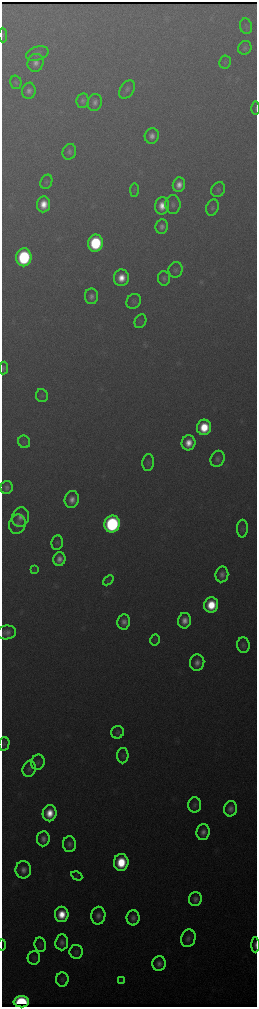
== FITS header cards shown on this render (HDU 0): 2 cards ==
NAXIS1  =                  510 / length of data axis 1
NAXIS2  =                 2010 / length of data axis 2

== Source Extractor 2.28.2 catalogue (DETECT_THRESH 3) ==
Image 510 x 2010 px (HDU 0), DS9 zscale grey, zoomed out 1/2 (1 PNG px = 2 x 2 image px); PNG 259 x 1009 px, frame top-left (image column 2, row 2010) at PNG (2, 2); each listed source drawn as its Kron ellipse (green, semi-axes under 4 px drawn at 4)
Background 3060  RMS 36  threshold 109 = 3 sigma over >= 5 px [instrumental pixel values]
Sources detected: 85; all 85 listed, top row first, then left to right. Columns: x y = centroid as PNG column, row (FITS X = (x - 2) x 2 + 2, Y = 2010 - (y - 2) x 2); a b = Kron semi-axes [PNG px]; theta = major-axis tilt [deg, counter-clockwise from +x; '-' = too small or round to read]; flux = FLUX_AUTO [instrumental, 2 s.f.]
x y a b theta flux
246 26 8 6 -74 2.0e+04
3 35 7 3 -90 9.9e+03
245 48 7 6 - 2.4e+04
37 53 11 7 16 3.2e+04
225 62 6 6 - 1.7e+04
36 63 9 7 69 5.7e+04
16 82 7 5 -75 1.6e+04
127 90 10 6 58 3.3e+04
29 91 8 6 80 4.6e+04
83 101 7 6 - 3.1e+04
95 102 8 7 - 4.4e+04
256 108 7 2 89 8.0e+03
152 136 8 7 - 5.9e+04
69 152 8 6 69 3.3e+04
46 182 7 5 64 1.8e+04
179 185 7 6 - 8.6e+04
134 190 7 3 89 9.7e+03
218 190 8 6 60 2.4e+04
43 204 8 6 85 1.5e+05
173 205 9 7 -89 3.4e+04
162 206 9 7 79 1.3e+05
212 208 8 6 71 2.3e+04
162 226 7 6 - 4.4e+04
95 243 8 7 - 8.3e+05
24 257 9 7 81 1.1e+06
175 270 8 7 - 2.3e+04
121 278 8 7 - 1.4e+05
164 278 7 6 - 2.7e+04
91 296 8 6 90 4.5e+04
134 301 8 7 - 2.3e+04
140 321 7 5 63 1.6e+04
4 368 6 4 83 1.9e+04
42 396 6 6 - 1.8e+04
204 427 8 7 - 3.1e+05
24 442 6 5 - 1.6e+04
188 443 7 7 - 1.3e+05
218 459 8 6 67 3.3e+04
148 462 8 6 85 2.3e+04
7 487 6 6 - 3.6e+04
72 500 8 7 - 7.9e+04
21 517 10 8 72 6.9e+04
17 524 10 8 70 4.3e+04
112 524 8 8 - 1.8e+06
242 529 9 5 88 2.0e+04
57 543 7 5 82 1.9e+04
59 559 7 6 - 6.6e+04
34 570 4 3 - 9.7e+03
222 574 8 6 82 5.1e+04
108 580 6 3 41 1.2e+04
211 605 8 7 - 3.1e+05
184 621 8 6 80 8.7e+04
124 622 7 6 - 5.9e+04
7 632 9 7 7 5.6e+04
155 640 5 4 - 1.3e+04
243 645 8 6 -85 2.7e+04
197 663 8 7 - 6.4e+04
117 732 6 6 - 2.3e+04
4 744 7 5 77 1.8e+04
123 756 7 6 - 1.9e+04
38 762 7 6 - 2.3e+04
29 769 8 6 76 2.5e+04
194 805 7 6 - 3.0e+04
230 809 8 6 79 5.7e+04
50 813 8 7 - 1.8e+05
203 832 8 6 80 6.1e+04
43 839 7 6 - 5.6e+04
69 844 8 6 -87 4.3e+04
121 862 8 7 - 4.0e+05
23 870 8 8 - 6.7e+04
77 876 6 4 -30 1.2e+04
195 899 7 6 - 4.8e+04
62 914 7 7 - 2.2e+05
98 916 9 7 82 5.7e+04
133 918 8 6 90 4.9e+04
188 938 9 7 71 4.5e+04
62 942 8 6 86 4.7e+04
2 945 6 1 90 7.4e+03
40 945 7 5 -81 1.9e+04
255 945 7 3 -90 2.6e+04
76 952 7 6 - 2.2e+04
34 958 7 6 - 1.9e+04
159 964 7 6 - 5.2e+04
62 979 7 6 - 2.1e+04
122 981 3 3 - 7.9e+03
21 1002 7 5 0 9.1e+05
At the frame edge (FLAGS 8, measured only in part): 3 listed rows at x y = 256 108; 2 945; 255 945